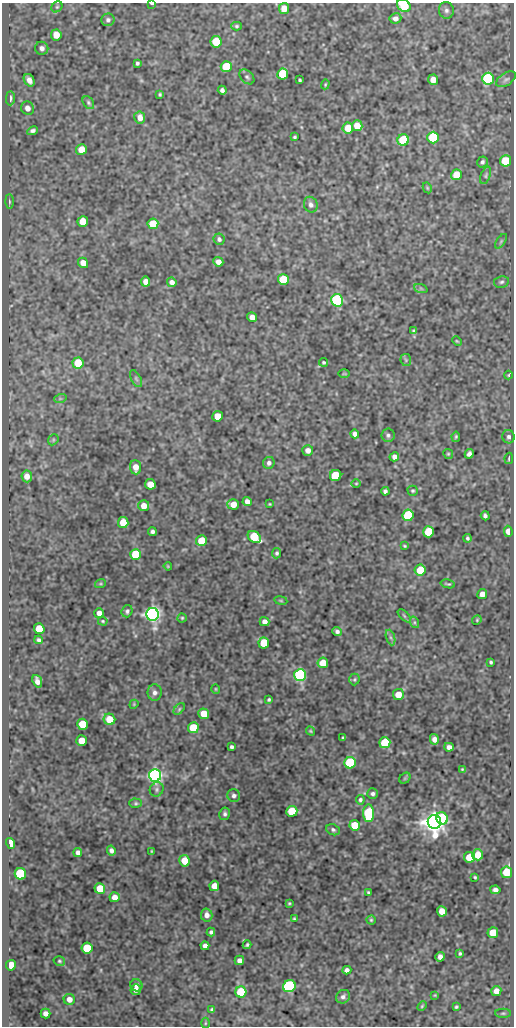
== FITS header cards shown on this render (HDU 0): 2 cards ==
NAXIS1  =                  512
NAXIS2  =                 1024

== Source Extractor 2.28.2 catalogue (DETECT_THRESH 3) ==
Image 512 x 1024 px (HDU 0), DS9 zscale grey, 1 PNG px = 1 image px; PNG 516 x 1028 px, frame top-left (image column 1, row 1024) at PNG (2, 3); each listed source drawn as its Kron ellipse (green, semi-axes under 4 px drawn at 4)
Background 50.7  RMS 0.54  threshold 1.62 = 3 sigma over >= 5 px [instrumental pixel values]
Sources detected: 201; all 201 listed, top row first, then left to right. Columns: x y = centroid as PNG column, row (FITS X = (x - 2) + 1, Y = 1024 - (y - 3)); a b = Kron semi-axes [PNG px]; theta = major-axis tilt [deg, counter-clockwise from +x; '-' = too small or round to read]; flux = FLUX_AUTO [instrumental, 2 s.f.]
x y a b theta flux
152 3 4 2 - 81
404 6 7 5 -39 1500
57 7 6 5 - 53
284 8 5 5 - 480
446 10 8 7 - 140
395 18 6 5 - 150
108 20 6 6 - 91
237 26 5 4 - 56
56 35 5 5 - 430
216 42 5 5 - 1400
42 48 7 6 - 150
137 63 3 3 - 60
226 66 5 5 - 1400
283 74 5 5 - 2500
247 77 9 6 -45 93
488 79 6 5 - 5500
506 79 11 6 33 120
29 80 7 5 -58 220
300 80 3 3 - 46
433 80 5 5 - 360
325 84 5 4 - 37
222 90 4 4 - 100
160 94 4 3 - 47
10 98 7 4 89 150
88 103 7 5 -53 66
27 108 7 6 - 240
140 117 6 5 - 280
357 126 5 5 - 500
348 128 5 5 - 620
32 131 5 4 - 100
294 137 3 3 - 48
433 137 6 5 - 3200
403 140 6 5 - 2700
81 150 5 5 - 630
505 161 5 5 - 1700
482 162 5 5 - 88
456 175 5 5 - 810
486 175 9 5 69 72
427 188 6 4 -61 38
9 201 7 3 -89 52
311 205 8 6 -67 130
83 221 5 5 - 700
153 224 5 5 - 930
219 239 6 5 - 94
501 241 8 4 55 59
218 262 5 4 - 220
83 263 5 5 - 300
283 280 5 5 - 1200
146 282 5 4 - 270
172 282 5 4 - 170
501 282 8 5 11 84
421 289 7 4 -19 66
337 300 6 5 - 6000
252 317 5 4 - 250
414 331 4 3 - 51
457 341 5 4 - 38
406 360 6 5 - 60
324 362 4 4 - 52
78 363 5 5 - 950
344 374 6 3 0 32
508 375 4 4 - 43
136 379 9 5 -63 76
60 399 6 4 19 49
217 416 5 5 - 580
355 434 4 4 - 140
388 435 6 6 - 93
456 437 5 3 - 53
509 437 6 6 - 98
53 440 6 4 47 55
308 450 5 5 - 200
448 454 5 4 - 47
469 454 5 4 - 120
394 457 5 4 - 160
509 458 5 3 - 57
269 463 6 5 - 120
136 467 7 5 -84 300
336 475 6 5 - 1800
27 476 6 5 - 280
356 483 5 3 - 33
150 484 5 5 - 470
385 491 4 4 - 91
413 491 5 5 - 57
247 502 4 4 - 190
233 504 6 5 - 370
270 504 3 3 - 32
144 506 5 5 - 320
408 515 6 5 - 2800
485 516 5 4 - 78
123 522 5 5 - 810
508 531 6 4 -82 250
152 532 4 4 - 90
428 532 5 5 - 1400
254 537 7 5 -37 1800
468 538 4 3 - 64
202 541 5 5 - 1000
405 546 4 3 - 43
277 553 5 4 - 73
136 554 5 5 - 1600
168 566 4 3 - 36
420 570 5 5 - 950
100 584 5 3 - 38
448 584 7 3 -12 51
482 594 5 5 - 290
281 600 6 3 -9 37
127 611 6 5 - 87
99 613 5 5 - 180
153 614 6 6 - 27000
404 616 8 3 -45 55
182 618 4 4 - 45
477 620 5 4 - 40
103 621 5 4 - 42
265 622 5 4 - 180
414 622 6 4 -72 56
39 629 5 5 - 910
337 631 5 4 - 97
390 637 8 4 -71 78
38 640 4 3 - 74
264 643 5 5 - 1100
491 662 3 3 - 50
323 663 5 5 - 730
300 675 6 6 - 7700
354 679 6 5 - 56
37 681 6 4 -70 200
216 689 5 4 - 39
155 693 8 7 - 150
398 695 5 5 - 520
269 699 3 3 - 51
134 704 5 3 - 33
179 709 7 4 46 58
204 714 5 5 - 700
109 719 6 5 - 720
82 724 5 5 - 1000
193 728 5 5 - 1400
310 731 5 3 - 38
343 738 4 2 - 45
434 739 5 4 - 200
81 741 5 5 - 580
385 743 5 5 - 2200
231 747 4 3 - 70
449 747 5 4 - 160
350 763 6 5 - 3900
462 769 3 3 - 29
155 775 6 6 - 21000
405 778 6 5 - 51
157 789 7 6 - 90
373 794 5 5 - 96
234 796 6 6 - 110
360 800 4 4 - 69
136 803 6 4 -1 60
292 811 5 5 - 1300
369 813 9 5 -89 4500
225 814 6 5 - 90
442 818 6 5 - 2600
434 822 7 6 - 45000
355 825 5 5 - 930
333 830 7 5 -23 80
11 843 5 4 - 1100
111 851 5 4 - 120
152 851 3 3 - 32
78 852 4 4 - 130
478 855 5 5 - 610
469 857 5 5 - 800
184 861 5 5 - 610
506 872 5 5 - 1200
20 874 6 5 - 3400
475 877 3 3 - 43
214 886 5 5 - 390
100 889 5 5 - 880
495 890 5 4 - 130
368 892 3 3 - 50
115 897 5 5 - 290
289 903 3 2 - 39
442 911 5 5 - 430
207 915 6 5 - 230
294 918 3 2 - 37
371 920 4 4 - 45
211 932 4 4 - 83
493 933 5 5 - 610
247 945 4 3 - 62
205 946 4 4 - 170
87 948 5 5 - 1500
460 953 4 3 - 53
440 957 5 4 - 150
239 960 5 4 - 180
59 961 6 4 -16 49
11 965 5 5 - 830
347 970 4 4 - 120
136 985 6 5 - 150
289 986 6 6 - 7200
136 990 5 5 - 190
496 991 5 5 - 250
241 992 5 5 - 1900
435 995 4 3 - 33
343 997 7 6 - 120
69 999 5 5 - 240
422 1006 5 3 - 40
456 1007 4 3 - 53
212 1010 4 4 - 73
503 1013 8 4 0 66
46 1014 5 5 - 180
205 1023 5 3 - 35
At the frame edge (FLAGS 8, measured only in part): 2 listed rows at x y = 152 3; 404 6